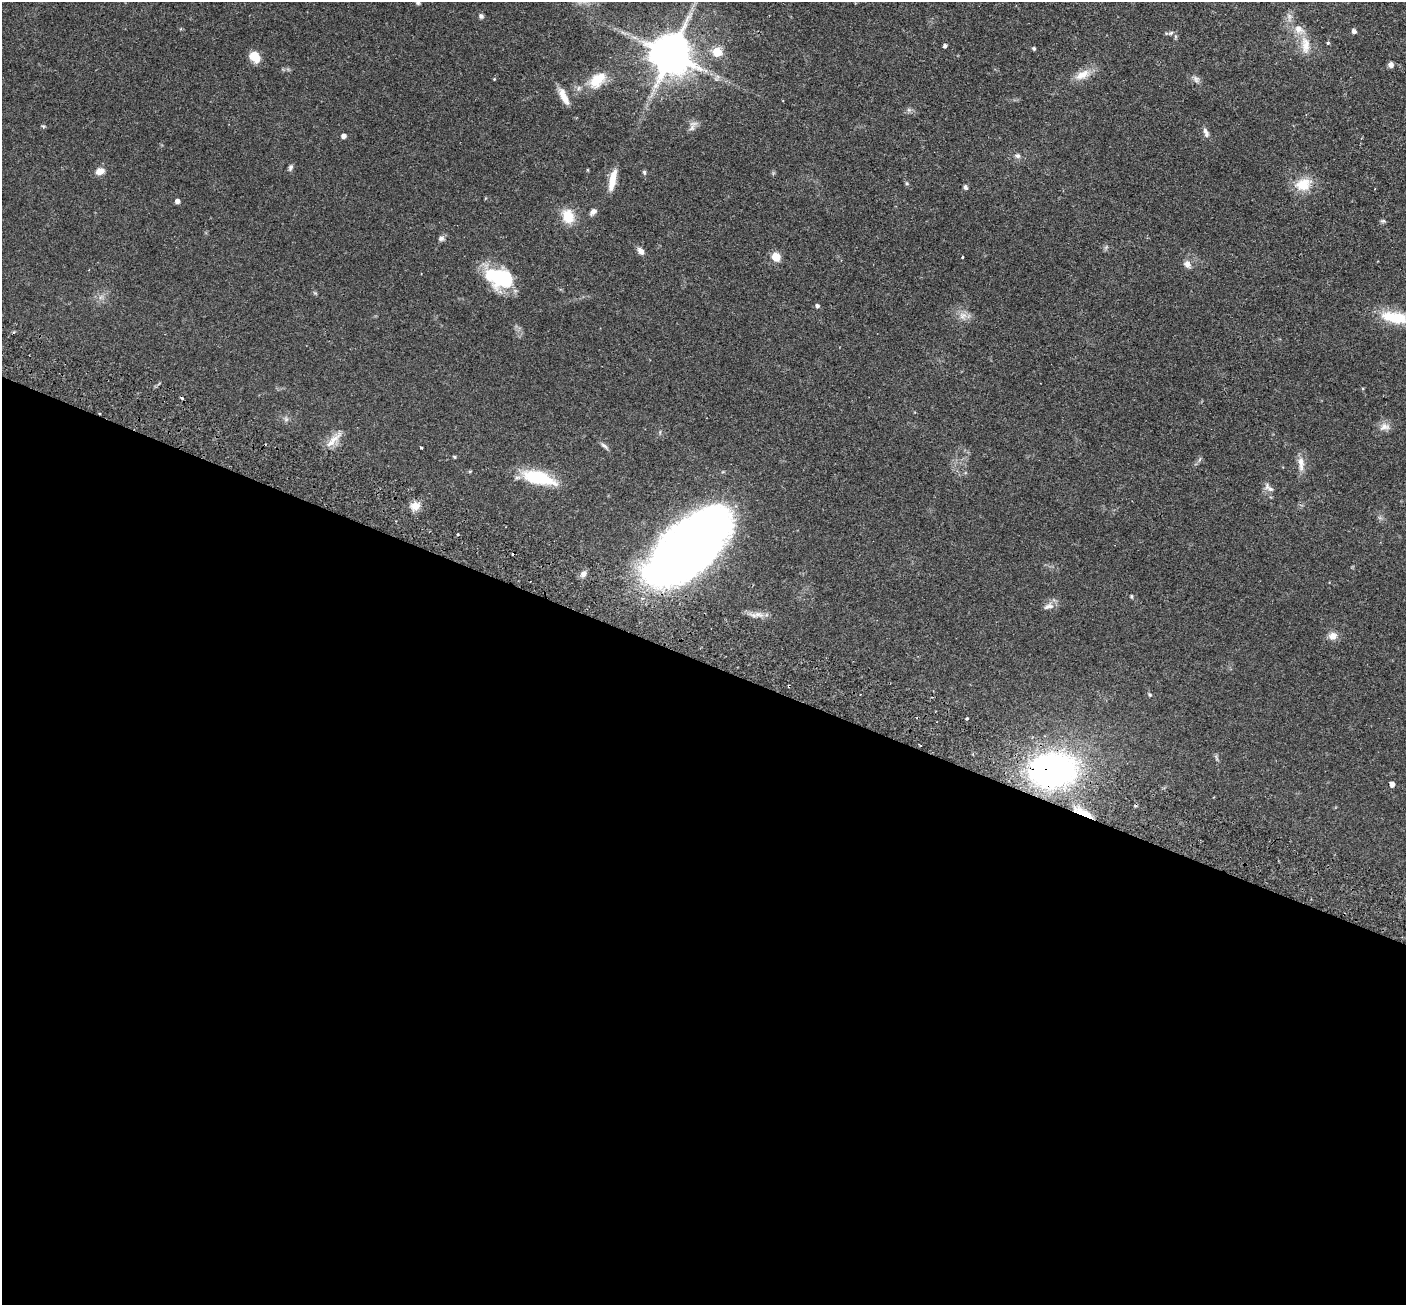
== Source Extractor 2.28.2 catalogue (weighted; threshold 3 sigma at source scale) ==
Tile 14 of 4 x 4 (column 2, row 4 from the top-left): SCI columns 1432-2835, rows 330-1632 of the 5673 x 5737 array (HDU 1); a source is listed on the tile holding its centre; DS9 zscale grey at full resolution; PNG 1408 x 1307 px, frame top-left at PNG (2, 2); no overlay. Shown black and unused: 49% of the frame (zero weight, under 2 of 3 exposures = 3% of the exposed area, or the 3 px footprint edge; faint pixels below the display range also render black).
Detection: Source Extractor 2.28.2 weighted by HDU 2 'WHT'; one run over the whole footprint, this tile lists its part. Background 0.0783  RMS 0.0051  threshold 0.0229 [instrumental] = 3 sigma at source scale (4.5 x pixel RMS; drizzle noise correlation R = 1.50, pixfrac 1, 0.05/0.05 arcsec/px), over >= 5 px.
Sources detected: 73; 1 inside a brighter object's white glare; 5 cosmic-ray / hot-pixel residue — not listed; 1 inside a brighter listed object's ellipse — not listed separately; the other 66 listed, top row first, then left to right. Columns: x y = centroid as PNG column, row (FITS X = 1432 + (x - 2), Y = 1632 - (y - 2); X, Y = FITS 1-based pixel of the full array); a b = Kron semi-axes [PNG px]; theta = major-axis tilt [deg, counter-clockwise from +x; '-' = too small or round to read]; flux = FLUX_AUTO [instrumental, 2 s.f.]
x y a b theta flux
418 2 5 5 - 0.92
481 16 6 5 - 1.2
1289 17 13 6 -82 2.4
1354 31 5 4 - 1.8
1171 33 6 5 - 0.98
1328 43 5 4 - 0.64
1305 45 27 11 -86 7.5
945 46 4 4 - 1.2
1034 49 4 4 - 0.87
717 52 5 5 - 18
671 55 11 11 - 2000
255 57 10 8 -53 9.9
1391 65 5 5 - 2.6
1082 75 24 11 24 6.4
494 79 4 4 - 0.41
1196 79 10 6 -70 1.7
597 80 26 15 44 11
564 96 23 8 -64 5.4
909 110 7 5 -45 1
692 128 14 6 58 2.1
1206 132 13 6 -70 2.2
344 136 5 4 - 2.5
1017 156 8 6 -14 1.4
290 167 9 5 72 1.2
100 171 9 7 18 4.5
644 172 7 5 -75 0.8
612 180 25 7 78 7.8
907 183 6 5 - 0.74
1303 184 21 16 16 11
965 187 6 4 -58 1.1
177 201 4 4 - 2.1
593 212 9 6 41 2.2
568 216 18 14 -72 9.5
1383 221 7 5 18 0.86
441 238 7 6 - 1.5
641 251 9 6 -52 2.8
776 257 5 5 - 16
962 257 3 2 - 0.46
1187 264 11 9 -52 2.7
497 277 27 18 -28 34
817 306 5 4 - 1.2
963 316 12 10 16 3.6
1395 317 38 16 -9 17
286 419 7 6 - 1.2
1385 427 16 10 15 3.6
335 438 25 9 36 5.5
604 446 12 5 -40 1.4
421 447 3 3 - 0.95
454 457 4 3 - 0.59
1301 463 20 8 -86 4.6
470 471 5 3 - 0.48
538 477 33 13 -15 27
1268 488 17 7 -40 2.4
415 506 10 9 - 5.2
457 534 3 2 - 0.71
690 547 83 39 42 420
583 574 8 7 - 2.3
1131 596 5 4 - 0.58
1049 606 15 7 14 3
758 615 26 7 -6 3.8
1333 636 11 9 2 3.4
1150 695 6 5 - 0.68
967 719 3 3 - 0.82
1053 770 34 24 4 190
1392 784 4 4 - 2.8
1083 813 27 6 -25 8.4
Overlapping masked pixels (flux is a lower limit): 2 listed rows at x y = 1053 770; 1083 813
Isophote crosses this tile's border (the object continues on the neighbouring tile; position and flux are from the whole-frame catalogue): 2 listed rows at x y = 418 2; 1395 317